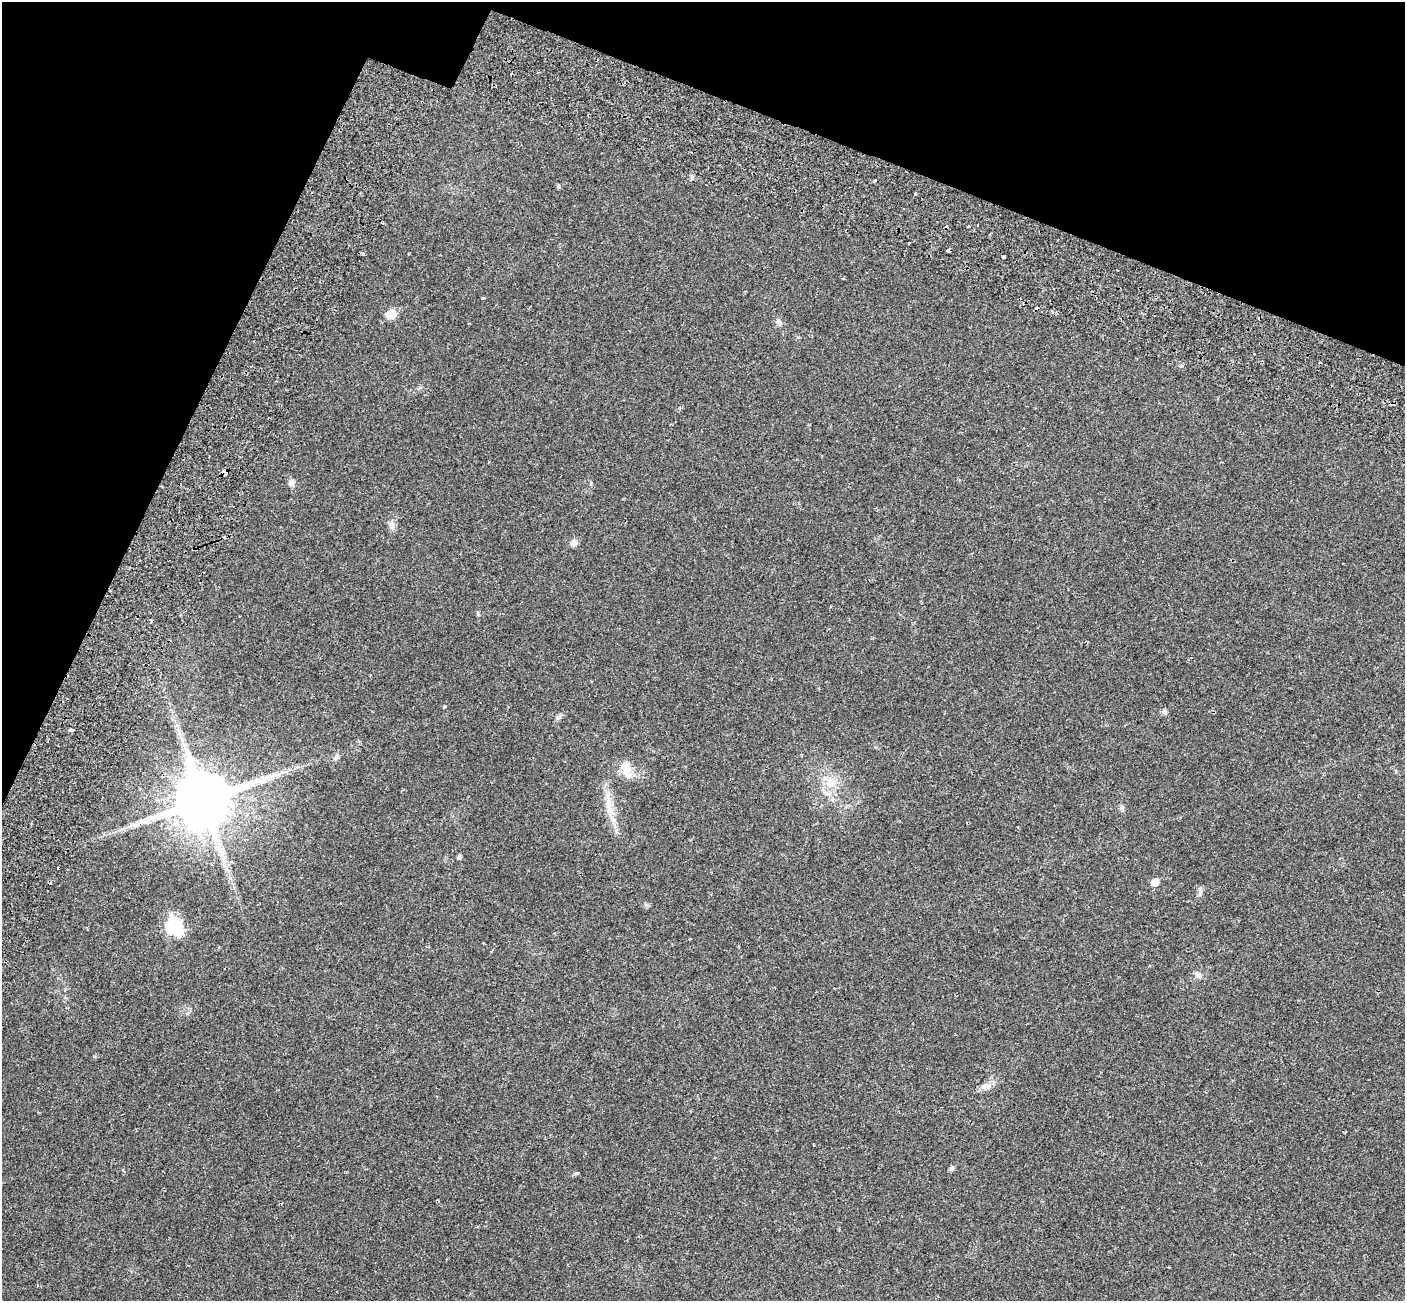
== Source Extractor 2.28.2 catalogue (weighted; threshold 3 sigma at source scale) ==
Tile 2 of 4 x 4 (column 2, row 1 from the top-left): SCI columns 1863-3265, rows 4572-5870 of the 6198 x 6388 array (HDU 1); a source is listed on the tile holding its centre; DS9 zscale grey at full resolution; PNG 1407 x 1303 px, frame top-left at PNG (2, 2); no overlay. Shown black and unused: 18% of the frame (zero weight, under 2 of 3 exposures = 8% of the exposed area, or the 3 px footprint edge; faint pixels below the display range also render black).
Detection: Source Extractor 2.28.2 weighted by HDU 2 'WHT'; one run over the whole footprint, this tile lists its part. Background 0.0576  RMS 0.0048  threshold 0.0215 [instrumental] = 3 sigma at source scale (4.5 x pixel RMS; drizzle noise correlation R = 1.50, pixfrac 1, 0.0396/0.0396 arcsec/px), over >= 5 px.
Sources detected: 46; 8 cosmic-ray / hot-pixel residue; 1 long thin detection or spike segment (spike, bleed or trail) — not listed; the other 37 listed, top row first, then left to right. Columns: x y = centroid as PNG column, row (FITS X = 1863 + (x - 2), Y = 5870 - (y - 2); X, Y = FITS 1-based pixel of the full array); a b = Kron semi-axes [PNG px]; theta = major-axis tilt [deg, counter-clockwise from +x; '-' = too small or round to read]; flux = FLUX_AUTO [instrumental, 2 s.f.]
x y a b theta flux
692 177 7 5 -70 0.92
874 181 4 3 - 1.1
559 186 6 4 -62 0.56
915 193 3 3 - 3.4
977 225 3 2 - 0.54
968 226 3 2 - 0.61
949 250 4 3 - 2.9
362 254 4 3 - 1.7
1004 257 3 3 - 1.6
483 298 3 3 - 0.6
392 314 13 11 39 4.1
779 322 8 7 - 1.4
1181 366 6 3 -18 0.54
225 472 5 4 - 17
291 483 8 6 -86 1.8
392 525 12 7 -83 2.2
574 543 9 8 - 1.9
478 614 6 3 -72 0.55
444 706 3 3 - 1.1
1165 712 7 6 - 1.1
558 717 10 6 45 1.2
71 730 4 3 - 1.5
336 757 10 5 47 1.2
627 770 25 13 -66 6.5
831 783 16 13 24 6.7
203 800 17 15 38 3500
610 809 32 9 -73 8
122 829 12 3 25 1.3
459 857 4 4 - 1.2
224 861 9 4 -89 1.6
58 868 3 2 - 0.34
1155 882 6 5 - 5.7
1200 892 10 4 90 1.1
174 926 8 7 - 78
1198 975 10 6 -60 1.5
986 1086 11 9 22 3.3
951 1168 6 5 - 1.1
Overlapping masked pixels (flux is a lower limit): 2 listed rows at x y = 949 250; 225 472
Unlisted compact peaks at least as high as the median listed source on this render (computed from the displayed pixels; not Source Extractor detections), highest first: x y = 1122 807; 577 1173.